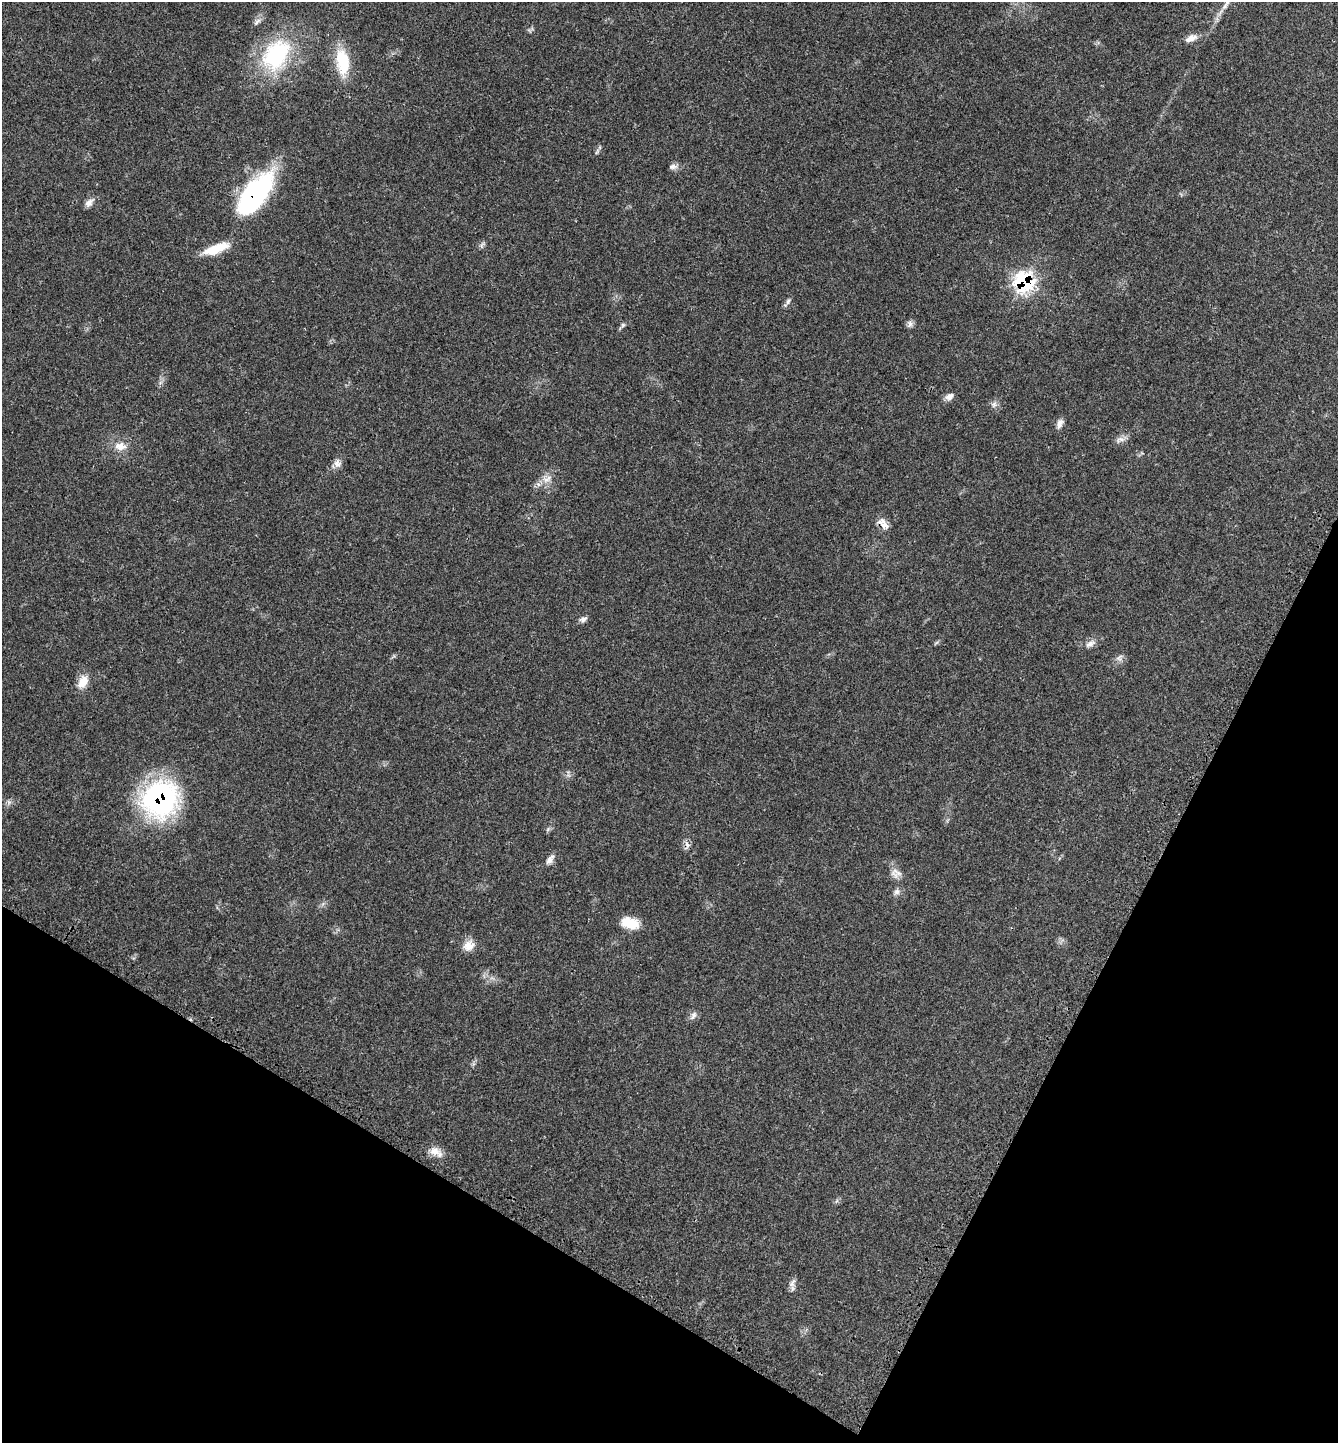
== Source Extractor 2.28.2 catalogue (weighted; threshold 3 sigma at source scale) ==
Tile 15 of 4 x 4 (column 3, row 4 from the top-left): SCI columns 2859-4194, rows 43-1483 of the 5851 x 5844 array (HDU 1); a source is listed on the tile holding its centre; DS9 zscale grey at full resolution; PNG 1340 x 1445 px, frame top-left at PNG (2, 2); no overlay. Shown black and unused: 24% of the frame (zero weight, under 3 of 4 exposures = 2% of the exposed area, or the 3 px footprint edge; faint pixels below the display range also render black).
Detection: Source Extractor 2.28.2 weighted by HDU 2 'WHT'; one run over the whole footprint, this tile lists its part. Background 0.0451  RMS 0.0045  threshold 0.0202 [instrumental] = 3 sigma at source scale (4.5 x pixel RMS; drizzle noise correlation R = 1.50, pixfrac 1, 0.05/0.05 arcsec/px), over >= 5 px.
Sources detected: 36; all 36 listed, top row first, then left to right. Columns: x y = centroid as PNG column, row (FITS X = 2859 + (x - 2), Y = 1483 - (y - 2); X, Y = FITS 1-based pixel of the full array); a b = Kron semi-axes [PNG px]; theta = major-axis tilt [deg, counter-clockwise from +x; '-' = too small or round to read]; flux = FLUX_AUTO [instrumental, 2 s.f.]
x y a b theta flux
257 22 13 6 45 1.7
1191 38 16 8 22 3.3
276 55 45 31 54 42
343 62 36 16 -82 16
597 152 9 3 69 0.71
673 166 10 7 9 1.7
254 195 51 21 54 72
89 203 13 8 41 2.4
482 245 7 4 71 0.94
216 249 33 10 20 10
1024 282 11 11 - 59
788 301 8 5 72 1.1
910 324 10 6 89 1.4
623 325 7 5 44 0.82
949 396 11 8 29 2.4
994 404 9 6 74 1.5
1060 424 13 7 68 2
1120 439 14 8 19 2.3
120 446 17 11 -6 4.9
337 463 11 9 -68 2.4
547 479 17 8 23 3.8
883 524 18 9 -49 3.8
583 619 10 6 10 1.6
1090 644 16 8 27 2.6
1119 658 11 8 41 1.9
83 682 18 11 62 5.3
160 799 42 39 54 74
687 845 12 7 79 1.9
550 859 15 7 55 2.2
896 873 16 11 -21 3.2
897 892 9 8 - 1.6
630 923 19 11 -16 9.5
469 946 16 12 35 4.4
693 1015 12 7 68 1.8
435 1152 19 11 -29 4.2
792 1283 14 7 65 2
Overlapping masked pixels (flux is a lower limit): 5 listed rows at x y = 254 195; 1024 282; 883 524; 160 799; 687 845